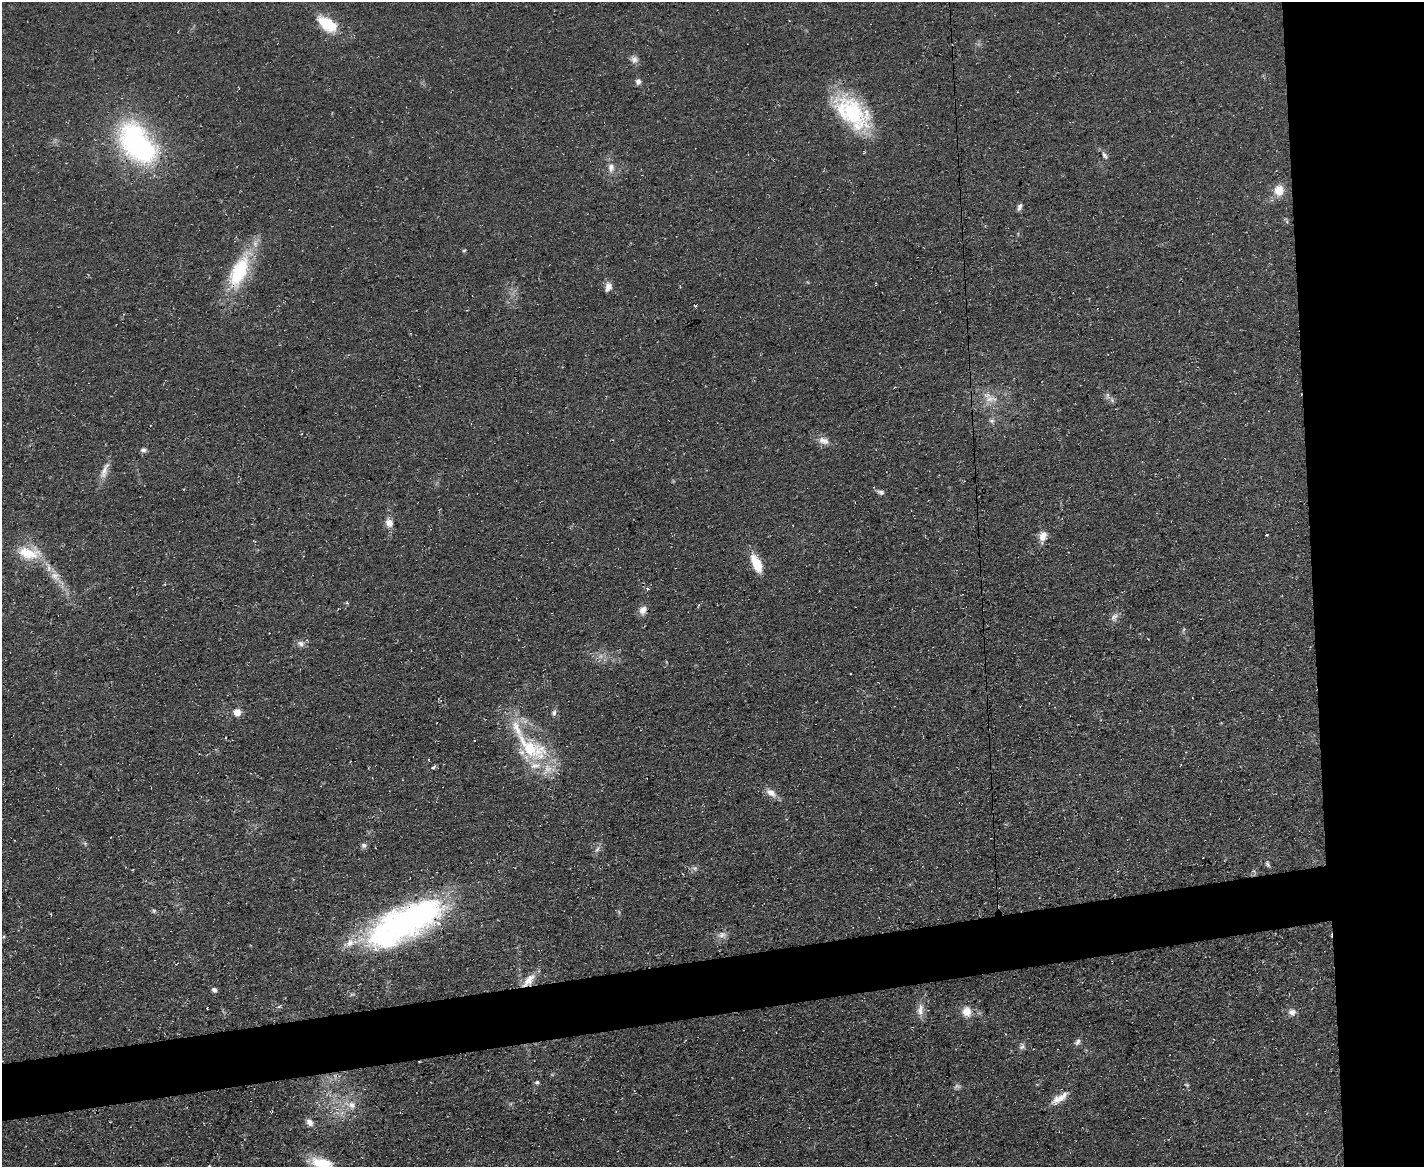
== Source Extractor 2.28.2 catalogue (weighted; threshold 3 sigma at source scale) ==
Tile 6 of 3 x 4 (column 3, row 2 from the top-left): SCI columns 2975-4396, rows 2331-3495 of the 4641 x 4660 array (HDU 1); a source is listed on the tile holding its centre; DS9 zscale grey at full resolution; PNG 1426 x 1169 px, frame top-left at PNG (2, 2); no overlay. Shown black and unused: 12% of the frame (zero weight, under 3 of 4 exposures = <1% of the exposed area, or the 3 px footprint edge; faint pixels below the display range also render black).
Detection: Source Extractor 2.28.2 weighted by HDU 2 'WHT'; one run over the whole footprint, this tile lists its part. Background 0.0603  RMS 0.0071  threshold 0.0321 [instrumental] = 3 sigma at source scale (4.5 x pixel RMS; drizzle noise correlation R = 1.50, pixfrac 1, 0.05/0.05 arcsec/px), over >= 5 px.
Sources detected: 74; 2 too faint to see at this stretch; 1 inside a brighter object's white glare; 2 cosmic-ray / hot-pixel residue — not listed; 7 inside a brighter listed object's ellipse — not listed separately; the other 62 listed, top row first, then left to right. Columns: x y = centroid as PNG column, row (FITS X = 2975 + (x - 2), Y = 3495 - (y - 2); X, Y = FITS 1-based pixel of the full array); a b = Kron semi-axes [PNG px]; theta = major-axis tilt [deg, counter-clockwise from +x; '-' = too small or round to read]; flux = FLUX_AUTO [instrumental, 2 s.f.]
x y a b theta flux
327 24 22 12 -37 26
634 59 10 9 - 3.5
638 82 8 7 - 2.6
852 113 52 28 -52 65
137 143 65 38 -51 130
1105 156 11 6 -53 2.6
611 167 13 9 83 5.3
1279 190 13 12 - 10
1019 207 9 5 72 2.3
464 250 6 3 2 0.8
239 271 42 18 66 54
608 287 12 8 66 4.4
1108 395 7 4 90 1.7
990 399 20 8 -1 7.6
992 421 7 6 - 2
824 441 16 10 -18 5.8
143 450 8 5 0 2.1
104 471 26 8 69 6.9
881 492 11 6 -20 2.4
389 523 11 9 -60 4.9
1267 535 3 3 - 0.96
1042 536 13 9 75 6.4
29 553 33 17 -6 22
756 563 25 10 -64 15
55 576 16 12 -37 8.1
647 589 5 4 - 1.4
347 603 5 3 - 0.81
643 610 11 9 67 5.1
1114 617 12 8 48 3.7
1184 629 6 4 71 0.91
301 644 10 8 -22 3.4
237 712 6 6 - 8.7
554 713 7 6 - 2.1
225 737 3 2 - 0.79
531 748 58 26 -34 55
432 768 6 4 36 2.1
771 793 14 8 -31 6.2
85 843 6 4 -19 1
364 845 8 6 -45 2
597 849 10 5 64 2.5
1267 864 10 5 -68 1.6
695 868 7 6 - 2
154 911 5 5 - 1.3
406 921 54 39 19 160
722 935 11 10 - 4.3
350 943 18 11 27 11
529 980 23 10 48 10
214 990 7 5 -44 2
352 994 7 4 18 1.1
279 1006 8 3 45 0.97
920 1009 17 8 86 6.3
967 1011 13 12 - 9.1
1292 1012 10 9 - 4
1077 1042 9 6 61 2.4
1022 1046 10 8 70 2.5
337 1076 11 4 -8 2.1
537 1082 5 4 - 1.8
1187 1085 7 4 -31 0.99
1059 1098 24 8 34 8.1
352 1105 11 9 -45 5.8
310 1122 11 8 -53 3.8
322 1163 29 12 -14 21
Overlapping masked pixels (flux is a lower limit): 5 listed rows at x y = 137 143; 239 271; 406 921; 529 980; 337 1076
Isophote crosses this tile's border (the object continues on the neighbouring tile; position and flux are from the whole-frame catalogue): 1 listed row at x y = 322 1163